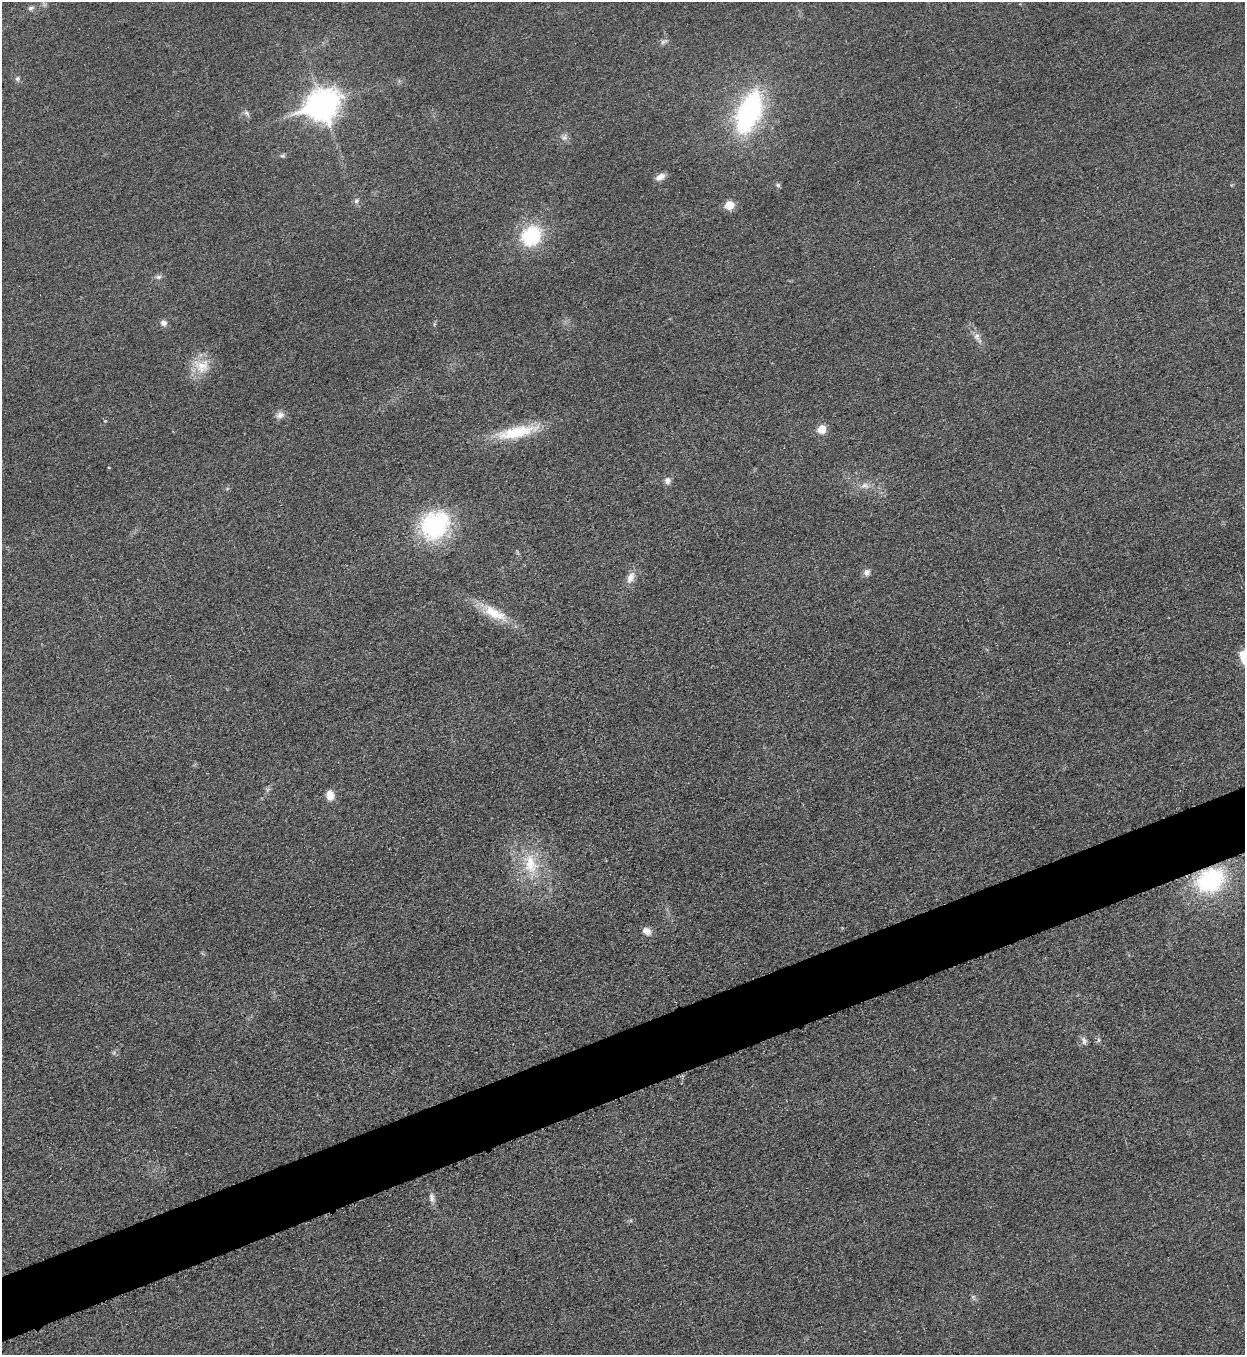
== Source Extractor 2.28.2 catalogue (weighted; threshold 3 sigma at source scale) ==
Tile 7 of 4 x 4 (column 3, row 2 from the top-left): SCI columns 2773-4015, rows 2716-4068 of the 5418 x 5431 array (HDU 1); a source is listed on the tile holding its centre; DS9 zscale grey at full resolution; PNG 1247 x 1357 px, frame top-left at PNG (2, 2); no overlay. Shown black and unused: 5% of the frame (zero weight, under 3 of 5 exposures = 1% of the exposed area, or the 3 px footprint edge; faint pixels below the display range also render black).
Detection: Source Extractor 2.28.2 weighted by HDU 2 'WHT'; one run over the whole footprint, this tile lists its part. Background 0.0227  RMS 0.0046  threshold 0.0208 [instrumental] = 3 sigma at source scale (4.5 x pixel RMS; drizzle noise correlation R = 1.50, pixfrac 1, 0.05/0.05 arcsec/px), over >= 5 px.
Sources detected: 32; all 32 listed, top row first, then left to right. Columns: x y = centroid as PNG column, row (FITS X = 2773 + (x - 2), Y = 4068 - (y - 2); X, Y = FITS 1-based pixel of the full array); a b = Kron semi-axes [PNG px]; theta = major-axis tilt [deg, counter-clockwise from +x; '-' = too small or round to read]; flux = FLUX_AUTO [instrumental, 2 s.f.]
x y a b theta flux
31 8 8 5 12 1.1
663 42 11 5 21 1.4
17 79 7 6 - 1.1
322 105 12 10 24 670
749 112 32 16 69 100
247 113 9 5 -27 1.2
564 138 8 8 - 1.8
282 156 7 5 -19 0.85
660 177 12 7 29 3.1
778 185 7 6 - 0.87
356 201 7 6 - 1.2
729 205 6 5 - 14
531 235 22 19 54 31
159 277 8 6 1 1.3
163 323 8 7 - 2.1
977 337 11 8 -76 2.5
202 365 26 17 -6 10
280 415 10 9 - 2.7
822 429 6 5 - 12
516 432 56 14 12 22
667 481 9 8 - 2.1
865 485 12 8 -22 2.7
435 525 33 28 47 50
867 572 9 8 - 2
631 577 17 9 65 4
494 613 40 14 -29 13
330 795 10 8 -83 4.9
530 864 31 18 -79 18
1210 880 32 24 27 48
647 931 10 7 -44 3.3
1084 1041 12 6 -81 1.8
432 1197 11 7 -89 2.1
Overlapping masked pixels (flux is a lower limit): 1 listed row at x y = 1210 880